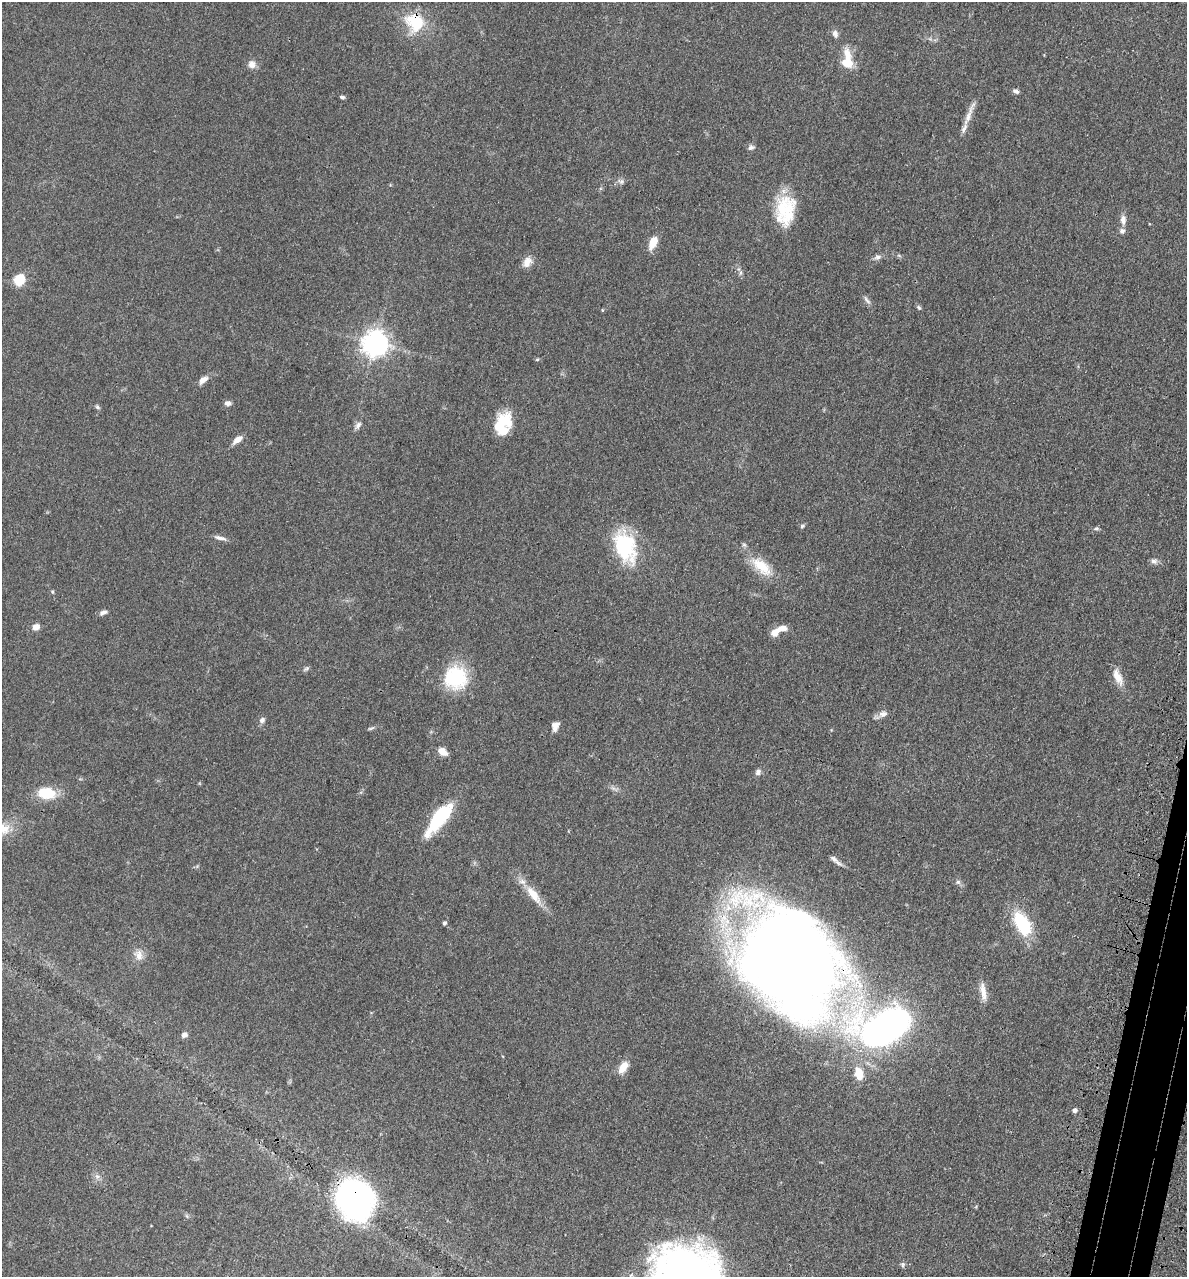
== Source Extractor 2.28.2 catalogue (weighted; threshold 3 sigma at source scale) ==
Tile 6 of 4 x 4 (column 2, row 2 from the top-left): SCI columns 1504-2688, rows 2623-3897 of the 5260 x 5242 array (HDU 1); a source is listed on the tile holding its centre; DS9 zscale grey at full resolution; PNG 1189 x 1279 px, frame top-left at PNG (2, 2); no overlay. Shown black and unused: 2% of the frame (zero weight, under 3 of 4 exposures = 7% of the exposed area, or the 3 px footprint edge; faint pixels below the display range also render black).
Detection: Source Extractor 2.28.2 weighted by HDU 2 'WHT'; one run over the whole footprint, this tile lists its part. Background 0.041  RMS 0.005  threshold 0.0223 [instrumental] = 3 sigma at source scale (4.5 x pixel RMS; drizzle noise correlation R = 1.50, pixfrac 1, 0.05/0.05 arcsec/px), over >= 5 px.
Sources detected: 71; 2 inside a brighter object's white glare — not listed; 4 inside a brighter listed object's ellipse — not listed separately; the other 65 listed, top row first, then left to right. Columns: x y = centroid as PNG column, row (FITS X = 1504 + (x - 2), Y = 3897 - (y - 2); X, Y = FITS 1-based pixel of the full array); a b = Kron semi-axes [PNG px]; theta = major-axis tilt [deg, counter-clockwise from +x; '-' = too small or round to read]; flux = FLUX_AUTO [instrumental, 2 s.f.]
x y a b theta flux
415 22 22 19 -40 20
835 34 10 7 -75 1.9
847 63 13 12 - 8.4
252 64 10 9 - 2.9
1016 91 8 5 -23 1.3
342 97 6 4 -8 0.92
969 114 41 6 68 5.5
751 147 8 7 - 1.5
621 181 8 6 89 1.3
783 209 41 23 76 22
1123 220 13 7 -90 2.8
653 242 12 7 66 8.1
878 257 9 7 17 1.8
527 262 14 10 59 3.9
740 273 7 4 71 0.9
19 280 10 9 - 12
867 300 13 5 -54 1.6
919 307 7 5 -49 0.89
375 344 8 8 - 480
537 359 6 4 2 0.57
203 380 12 7 39 3.1
227 403 8 6 -6 1.7
97 407 6 5 - 0.97
358 425 11 6 53 1.8
499 425 29 14 47 18
237 439 13 6 38 3.5
802 526 5 5 - 0.78
1096 528 6 4 1 0.78
220 538 17 5 -14 2.1
625 547 38 23 -68 34
1154 561 10 7 -6 1.7
761 566 33 14 -41 13
52 592 5 4 - 0.59
103 612 10 5 15 1.8
36 627 7 7 - 3.2
775 632 13 8 35 4
306 669 9 4 33 1
1117 677 23 9 -66 5.8
456 678 28 28 - 26
883 714 11 8 28 2.5
262 720 8 7 - 1.6
555 726 11 8 73 3
371 728 10 3 9 0.87
443 752 10 7 -39 4.6
758 772 8 6 64 1.8
46 793 20 12 -10 14
439 818 37 12 53 34
4 829 18 15 24 7.7
835 860 19 5 -40 2.2
958 882 6 6 - 1.1
533 895 30 10 -52 9.6
444 923 5 4 - 1.1
1022 923 29 15 -60 25
139 955 15 11 -72 4
789 961 81 66 -66 1100
983 991 25 7 -79 4.6
887 1027 53 33 13 200
184 1035 6 6 - 1.9
623 1067 14 8 56 6.1
859 1074 11 8 -76 8.6
1075 1111 5 4 - 1.7
97 1177 7 6 - 1.5
355 1199 35 30 -59 150
187 1216 7 4 -71 0.68
903 1264 8 6 89 0.97
Overlapping masked pixels (flux is a lower limit): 3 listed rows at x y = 415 22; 789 961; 355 1199
Isophote crosses this tile's border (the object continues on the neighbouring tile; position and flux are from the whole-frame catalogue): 1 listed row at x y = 4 829